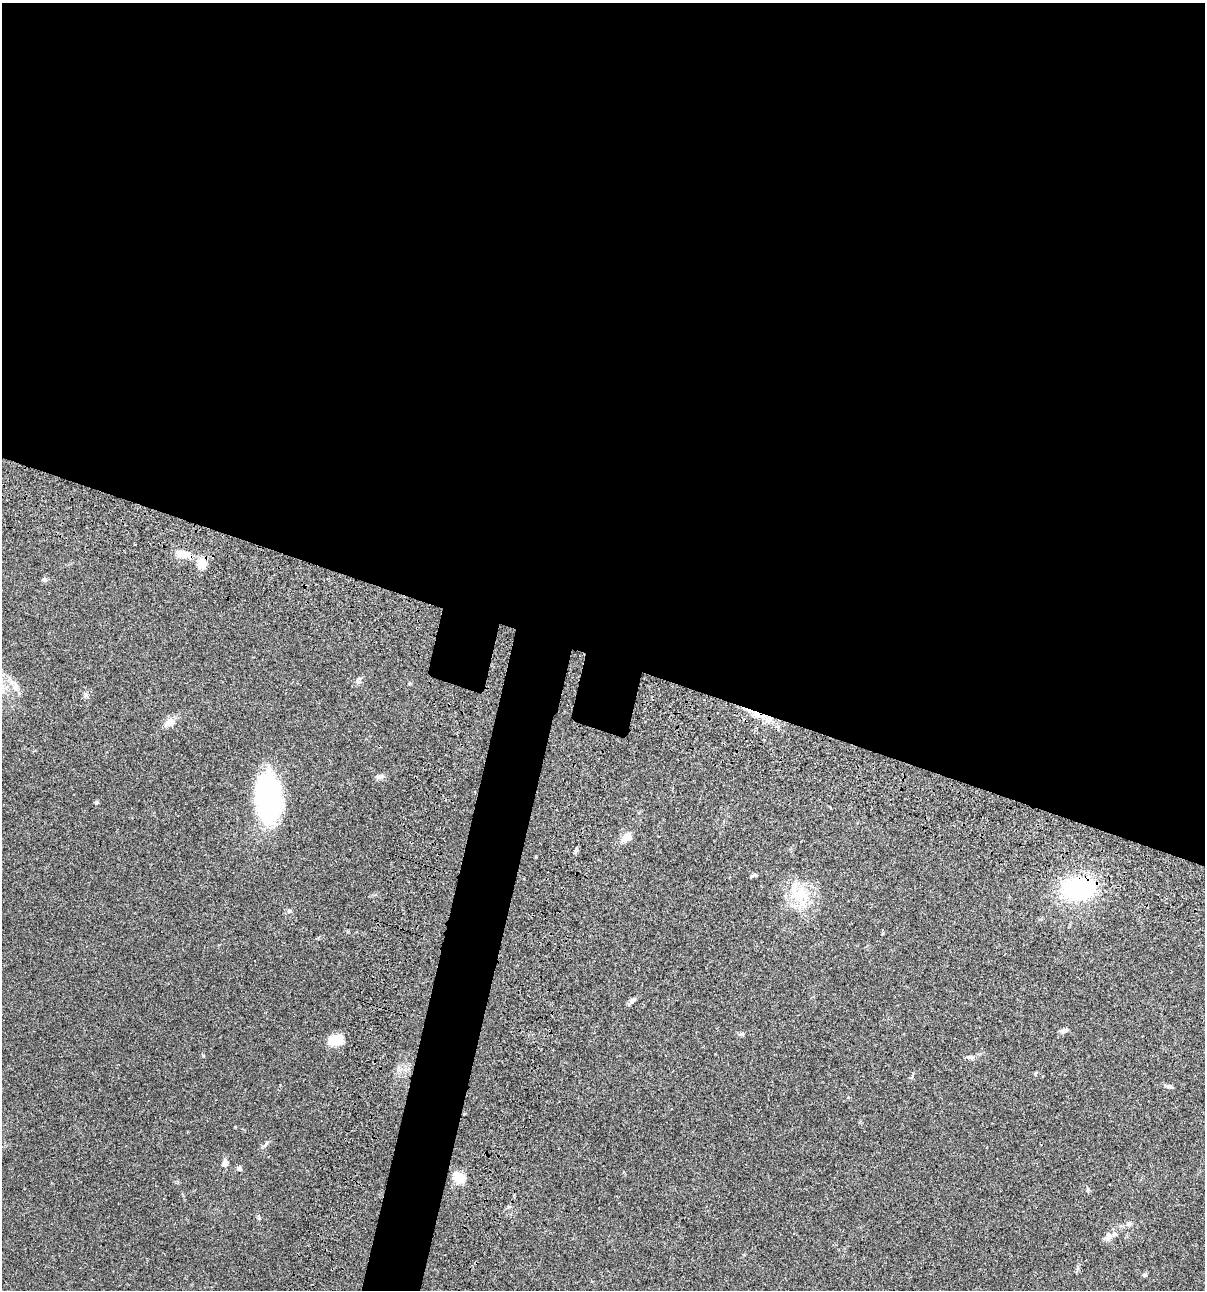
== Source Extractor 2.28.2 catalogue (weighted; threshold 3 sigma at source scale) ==
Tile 3 of 4 x 4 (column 3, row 1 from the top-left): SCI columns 2641-3843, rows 3985-5272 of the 5405 x 5389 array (HDU 1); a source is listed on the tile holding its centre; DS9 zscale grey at full resolution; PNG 1207 x 1292 px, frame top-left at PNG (2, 3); no overlay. Shown black and unused: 54% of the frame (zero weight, under 3 of 4 exposures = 9% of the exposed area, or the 3 px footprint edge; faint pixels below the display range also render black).
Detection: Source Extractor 2.28.2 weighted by HDU 2 'WHT'; one run over the whole footprint, this tile lists its part. Background 0.0456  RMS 0.0054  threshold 0.0245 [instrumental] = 3 sigma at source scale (4.5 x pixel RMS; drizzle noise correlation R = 1.50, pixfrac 1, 0.05/0.05 arcsec/px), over >= 5 px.
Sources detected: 31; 1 inside a brighter listed object's ellipse — not listed separately; the other 30 listed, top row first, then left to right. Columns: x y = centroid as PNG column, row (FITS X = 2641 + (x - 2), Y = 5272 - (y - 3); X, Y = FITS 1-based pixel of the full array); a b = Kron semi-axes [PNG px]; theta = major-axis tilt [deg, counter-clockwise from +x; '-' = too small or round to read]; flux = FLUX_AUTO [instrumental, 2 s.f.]
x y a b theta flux
183 554 18 9 -10 6.7
202 563 12 11 - 6.2
44 579 6 5 - 0.94
357 681 8 6 -80 1.3
410 683 4 4 - 0.63
15 688 15 8 -79 3.9
85 695 7 4 71 0.98
761 715 15 7 -27 6
170 722 16 10 21 4
380 776 11 7 2 1.9
268 797 43 21 -87 100
96 802 5 5 - 0.82
628 837 10 8 34 5.8
576 850 8 4 69 1.2
753 875 10 4 23 0.95
1078 888 38 25 4 52
800 894 28 22 1 19
289 911 6 5 - 0.92
632 1001 12 5 48 1.8
1064 1030 9 5 15 1.7
741 1034 8 5 17 0.95
336 1040 14 10 9 12
971 1057 9 6 -17 1.6
1169 1086 9 4 -9 1.1
225 1163 10 6 88 2.5
239 1169 7 6 - 1.2
459 1177 9 8 - 12
1129 1224 10 5 19 1.5
1114 1234 7 5 45 1.6
1145 1274 5 5 - 1.1
Overlapping masked pixels (flux is a lower limit): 3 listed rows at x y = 202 563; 761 715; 1078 888
Unlisted compact peaks at least as high as the median listed source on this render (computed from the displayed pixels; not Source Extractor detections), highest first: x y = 1088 1189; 235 1127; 203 1056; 259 1218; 267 1142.